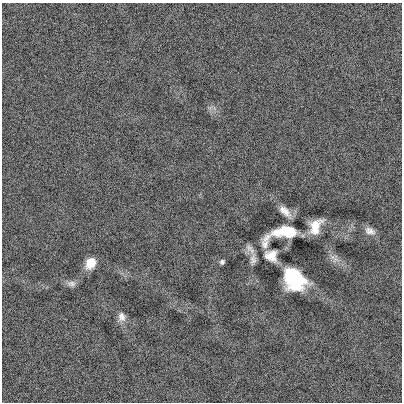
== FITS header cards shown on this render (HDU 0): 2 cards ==
NAXIS1  =                  400
NAXIS2  =                  400

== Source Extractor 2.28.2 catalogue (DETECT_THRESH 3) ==
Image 400 x 400 px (HDU 0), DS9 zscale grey, 1 PNG px = 1 image px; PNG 404 x 404 px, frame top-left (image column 1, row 400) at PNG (2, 3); no overlay
Background -0.00138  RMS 0.1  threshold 0.313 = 3 sigma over >= 5 px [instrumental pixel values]
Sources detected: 13; all 13 listed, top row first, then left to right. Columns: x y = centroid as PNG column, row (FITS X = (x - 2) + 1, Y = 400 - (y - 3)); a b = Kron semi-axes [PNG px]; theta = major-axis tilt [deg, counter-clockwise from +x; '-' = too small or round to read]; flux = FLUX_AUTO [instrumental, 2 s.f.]
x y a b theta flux
285 211 17 7 -44 61
315 226 14 9 65 120
370 231 14 9 -19 42
287 232 19 9 0 280
266 241 20 8 70 57
249 248 11 9 -54 35
271 256 13 11 -34 81
253 259 15 7 84 38
222 262 6 5 - 16
90 263 11 9 56 110
294 278 20 15 -47 540
71 283 12 8 -3 30
122 317 13 9 -84 45